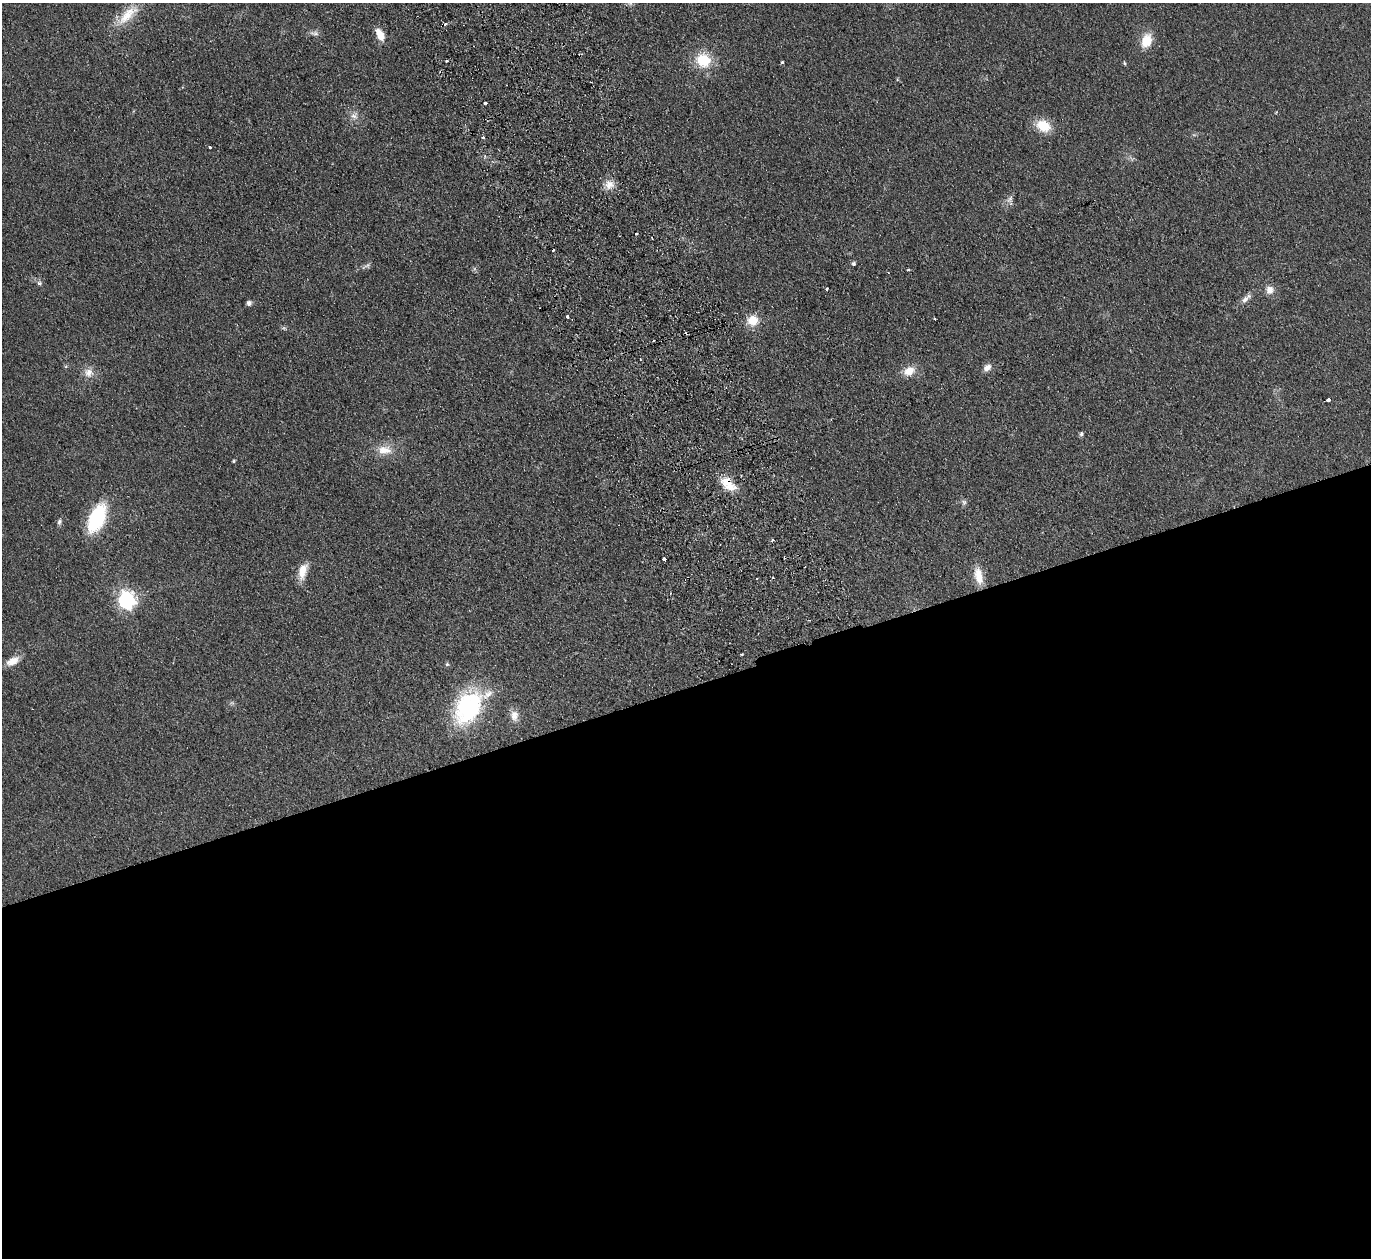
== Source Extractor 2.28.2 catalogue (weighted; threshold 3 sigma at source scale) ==
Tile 15 of 4 x 4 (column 3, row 4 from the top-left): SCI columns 2793-4161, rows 306-1561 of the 5585 x 5508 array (HDU 1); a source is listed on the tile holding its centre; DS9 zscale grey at full resolution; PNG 1373 x 1260 px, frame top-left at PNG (2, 3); no overlay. Shown black and unused: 46% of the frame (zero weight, under 2 of 3 exposures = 3% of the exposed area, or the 3 px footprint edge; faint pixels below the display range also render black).
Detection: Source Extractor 2.28.2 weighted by HDU 2 'WHT'; one run over the whole footprint, this tile lists its part. Background 0.0914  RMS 0.01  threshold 0.0452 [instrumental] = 3 sigma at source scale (4.5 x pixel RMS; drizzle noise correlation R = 1.50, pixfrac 1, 0.05/0.05 arcsec/px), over >= 5 px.
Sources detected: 57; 1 too faint to see at this stretch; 6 cosmic-ray / hot-pixel residue — not listed; the other 50 listed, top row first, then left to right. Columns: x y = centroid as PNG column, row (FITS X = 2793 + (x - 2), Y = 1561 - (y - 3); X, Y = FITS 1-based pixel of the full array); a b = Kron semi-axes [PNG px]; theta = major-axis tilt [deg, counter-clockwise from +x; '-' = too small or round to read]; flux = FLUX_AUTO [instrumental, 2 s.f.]
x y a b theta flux
127 15 39 13 44 24
314 33 14 6 -8 3.5
380 35 15 8 -64 12
1146 41 18 12 69 17
703 60 20 18 -34 28
447 61 3 3 - 1.9
782 62 3 3 - 1.5
1124 63 5 4 - 1.4
485 103 3 3 - 12
354 116 11 10 - 6.2
1043 126 16 13 -28 22
483 137 3 3 - 2.1
210 147 3 3 - 1.4
609 185 14 13 - 9.5
1010 199 11 6 64 3.7
636 234 3 3 - 1.8
854 263 4 4 - 2
366 266 17 4 28 2.9
908 269 3 2 - 1.4
39 283 7 5 -2 2.1
826 289 3 3 - 2.4
1270 290 11 10 - 7.1
1246 299 17 7 40 5.7
249 303 6 5 - 3.2
567 317 3 3 - 4.3
934 319 3 2 - 1.2
753 320 12 12 - 15
987 367 12 8 31 5.3
909 371 15 11 29 12
88 373 14 12 -39 8.8
1328 399 4 4 - 4.4
1081 434 6 5 - 1.9
384 450 22 13 -4 15
234 461 4 3 - 1.2
728 484 23 12 -40 17
964 502 8 6 -88 2.3
97 518 21 11 66 97
59 522 8 6 78 2.4
773 540 3 3 - 2.1
664 559 3 3 - 8.3
303 571 20 10 76 13
979 576 21 10 -77 15
757 578 3 2 - 0.68
670 593 3 2 - 0.68
126 600 7 7 - 340
742 654 4 3 - 0.85
13 661 18 10 28 9.8
447 664 5 5 - 1.4
468 707 40 25 50 110
514 715 15 11 89 8.1
Overlapping masked pixels (flux is a lower limit): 1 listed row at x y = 728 484